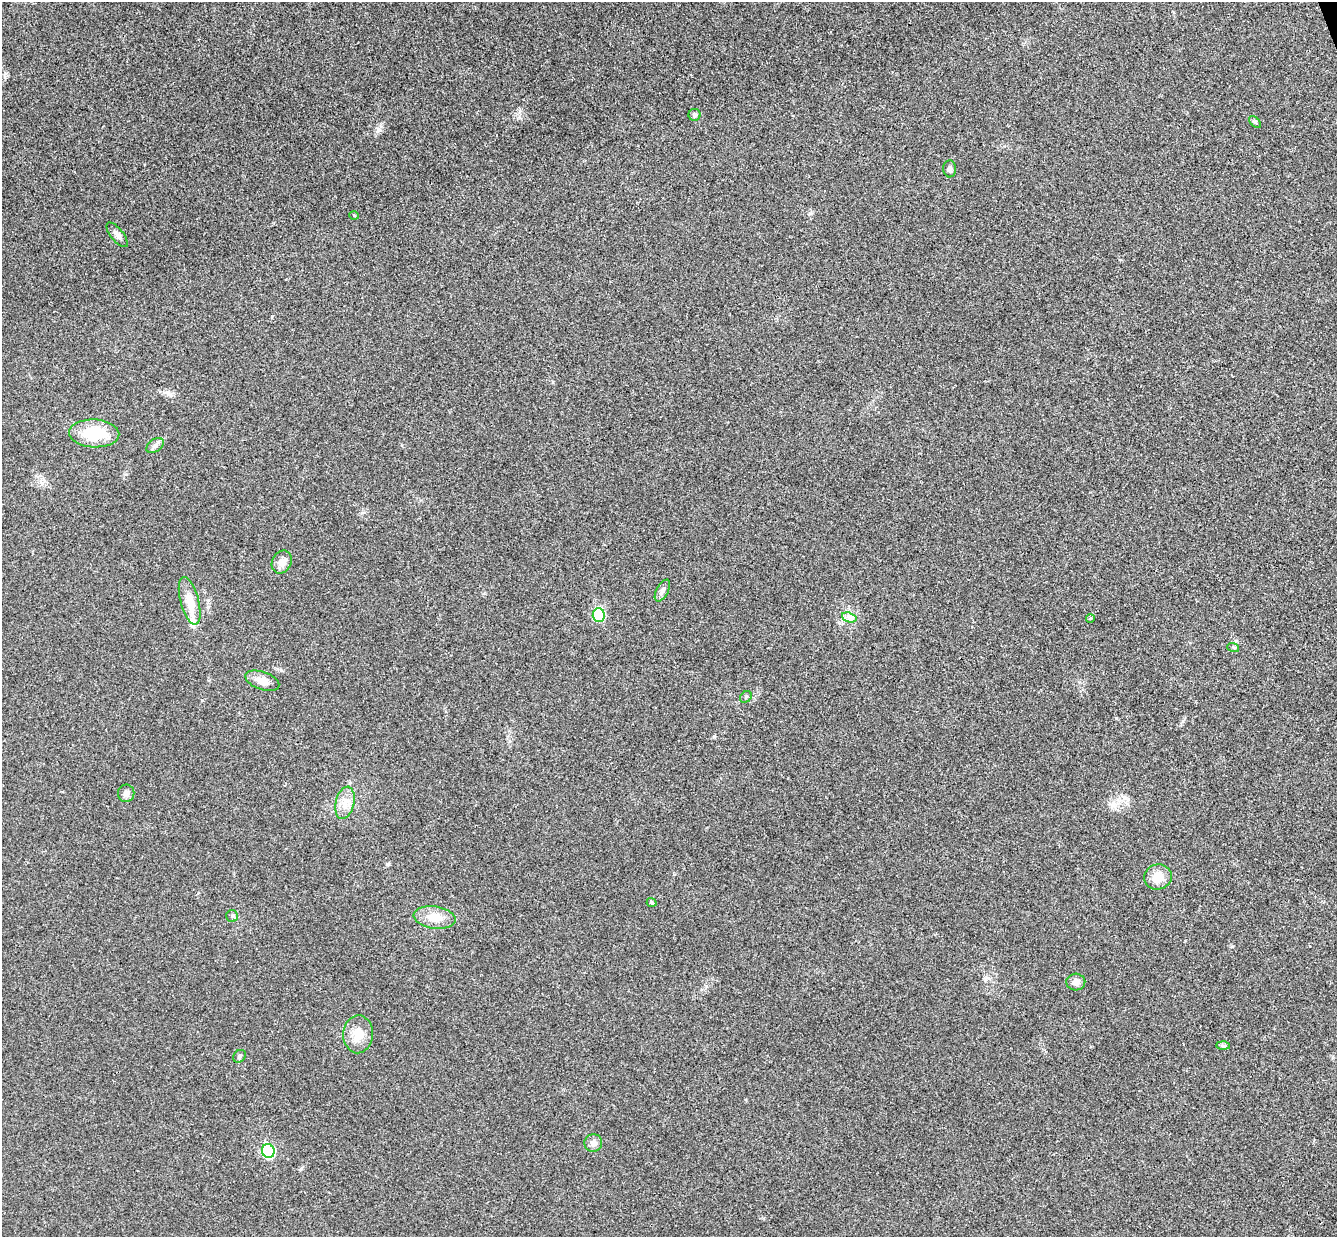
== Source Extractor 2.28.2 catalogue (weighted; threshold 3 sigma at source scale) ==
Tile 10 of 4 x 4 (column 2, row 3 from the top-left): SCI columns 1390-2724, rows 1406-2640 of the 5452 x 5404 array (HDU 1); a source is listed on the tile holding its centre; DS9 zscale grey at full resolution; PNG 1339 x 1239 px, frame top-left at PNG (2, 2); each listed source drawn as its Kron ellipse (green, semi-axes under 4 px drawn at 4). Shown black and unused: <1% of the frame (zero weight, under 3 of 4 exposures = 6% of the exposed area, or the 3 px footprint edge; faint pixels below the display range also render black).
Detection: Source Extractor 2.28.2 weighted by HDU 2 'WHT'; one run over the whole footprint, this tile lists its part. Background 0.0357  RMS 0.0062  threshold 0.0277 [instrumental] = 3 sigma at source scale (4.5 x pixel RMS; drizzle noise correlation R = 1.50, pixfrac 1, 0.05/0.05 arcsec/px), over >= 5 px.
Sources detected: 29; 1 inside a brighter listed object's ellipse — not listed separately; the other 28 listed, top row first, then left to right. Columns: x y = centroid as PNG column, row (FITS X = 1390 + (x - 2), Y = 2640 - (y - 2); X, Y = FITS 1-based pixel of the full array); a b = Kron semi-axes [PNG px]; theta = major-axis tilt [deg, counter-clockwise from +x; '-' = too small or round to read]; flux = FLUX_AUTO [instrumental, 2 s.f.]
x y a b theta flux
695 115 6 6 - 1.3
1255 122 7 4 -46 0.98
950 169 8 6 -87 2
354 215 4 3 - 0.48
117 235 15 6 -51 2.6
94 433 25 14 -2 24
155 446 9 6 36 2
282 562 12 9 64 4.1
662 591 12 6 62 2.2
190 601 24 9 -75 8.3
599 615 7 6 - 38
849 617 7 4 -19 2
1090 618 4 3 - 0.65
1233 647 6 4 -19 0.74
262 681 18 9 -19 6
746 697 6 5 - 1
126 793 9 8 - 2.2
345 803 16 9 78 6.2
1158 877 14 12 15 8.2
652 902 5 4 - 0.84
232 916 6 6 - 1.2
435 917 21 11 -8 9.7
1076 982 9 8 - 3.5
358 1034 19 15 87 10
1223 1046 7 4 -2 1.1
239 1056 7 5 47 1.2
593 1143 9 8 - 3
268 1151 7 6 - 51
Unlisted compact peaks at least as high as the median listed source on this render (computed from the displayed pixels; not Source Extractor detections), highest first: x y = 1116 718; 519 117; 706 986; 378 129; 1183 721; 714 736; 810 213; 301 1169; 1232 946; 202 700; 388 864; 126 474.